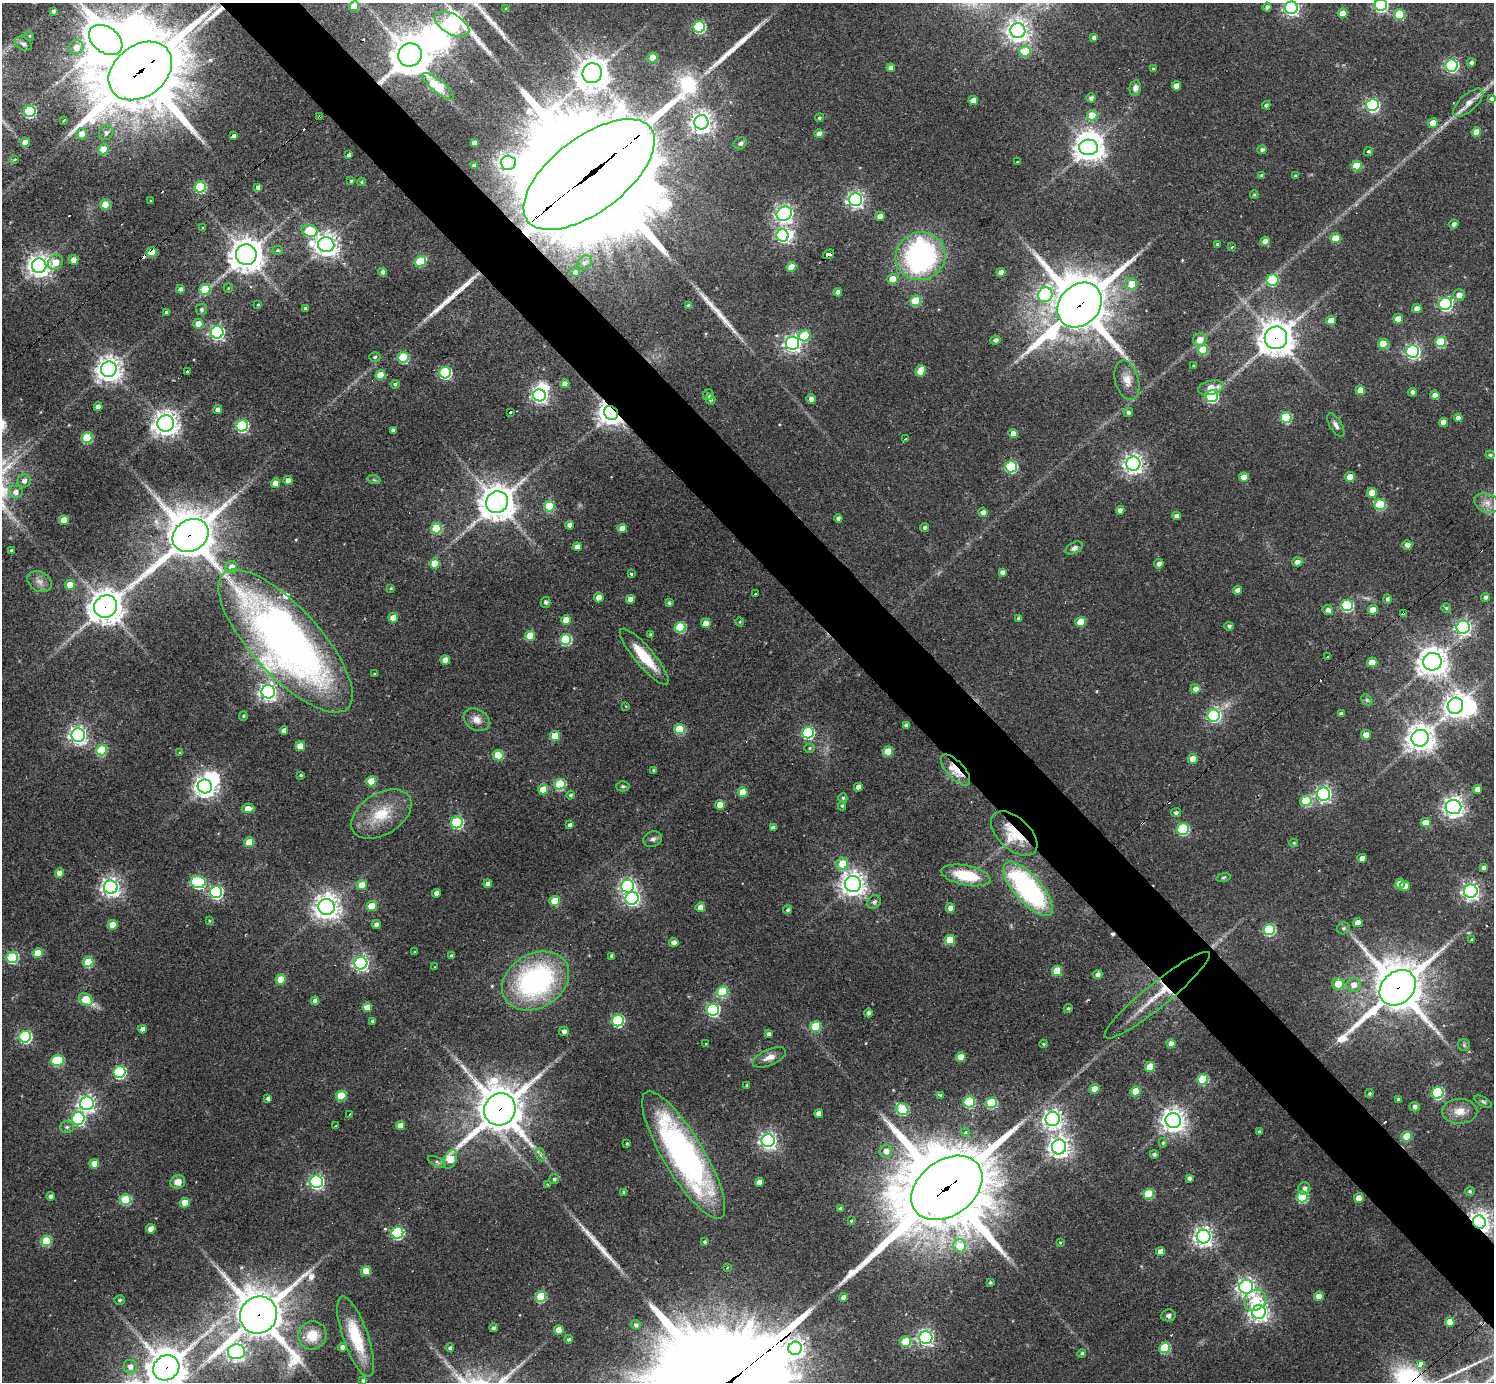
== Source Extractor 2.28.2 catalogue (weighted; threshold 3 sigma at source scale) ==
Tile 6 of 4 x 4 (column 2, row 2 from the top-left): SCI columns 1493-2984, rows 2911-4290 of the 5967 x 5965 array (HDU 1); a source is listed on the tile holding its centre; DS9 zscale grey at full resolution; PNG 1496 x 1384 px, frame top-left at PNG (2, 3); each listed source drawn as its Kron ellipse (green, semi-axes under 4 px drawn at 4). Shown black and unused: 5% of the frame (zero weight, under 2 of 3 exposures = <1% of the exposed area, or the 3 px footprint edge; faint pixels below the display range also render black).
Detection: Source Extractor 2.28.2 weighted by HDU 2 'WHT'; one run over the whole footprint, this tile lists its part. Background 0.0616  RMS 0.008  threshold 0.0358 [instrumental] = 3 sigma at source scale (4.5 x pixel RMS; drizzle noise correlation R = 1.50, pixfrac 1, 0.05/0.05 arcsec/px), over >= 5 px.
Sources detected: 493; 1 too faint to see at this stretch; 10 inside a brighter object's white glare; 13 cosmic-ray / hot-pixel residue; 6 long thin detections or spike segments (spike, bleed or trail) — neither listed nor drawn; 5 inside a brighter listed object's ellipse — not listed separately; the other 458 listed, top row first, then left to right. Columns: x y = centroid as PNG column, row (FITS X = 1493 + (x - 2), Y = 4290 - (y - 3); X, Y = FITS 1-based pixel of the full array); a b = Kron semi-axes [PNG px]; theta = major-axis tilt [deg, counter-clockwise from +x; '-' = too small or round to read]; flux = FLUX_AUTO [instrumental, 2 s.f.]
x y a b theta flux
1381 5 6 6 - 150
354 6 5 5 - 20
1267 7 4 4 - 2.7
1291 8 6 6 - 210
506 9 4 2 - 0.61
53 11 4 4 - 1.8
1342 13 5 4 - 10
1399 15 5 5 - 36
452 24 19 10 -30 190
699 27 6 5 - 83
1018 31 7 7 - 540
29 36 5 4 - 1
1094 37 4 3 - 2.2
106 40 18 12 -37 1600
23 44 9 6 -30 2.4
76 47 7 7 - 8.3
1025 51 5 5 - 23
410 55 12 11 - 2000
652 58 5 5 - 18
1471 63 4 4 - 2.2
1451 65 6 6 - 140
891 68 4 4 - 4.6
1153 69 3 3 - 0.96
140 71 35 25 37 7500
592 73 10 9 - 1200
438 86 19 6 -39 50
1176 86 4 4 - 6.8
1135 88 8 5 80 3.5
1091 98 4 4 - 2.5
1492 99 4 3 - 2.3
973 101 5 4 - 10
1468 103 19 8 43 7.9
1266 105 4 4 - 1.9
1372 105 6 6 - 160
30 111 6 5 - 80
1092 115 5 5 - 20
319 117 3 3 - 2.9
819 118 4 4 - 1.3
64 120 3 3 - 7.8
701 122 7 7 - 520
1433 123 5 5 - 9.5
1476 132 5 4 - 11
106 133 8 7 - 3.1
81 134 5 5 - 7.8
819 134 4 4 - 6.7
233 135 4 3 - 22
25 142 5 4 - 8.9
474 143 4 4 - 3.7
740 143 7 6 - 2.4
1088 147 9 7 -3 860
103 149 5 5 - 19
1262 150 5 4 - 1.9
1368 151 4 4 - 1.4
349 155 4 3 - 2
14 159 3 3 - 1.9
1017 162 3 2 - 0.62
508 163 7 7 - 250
474 165 4 3 - 1.8
1357 166 5 5 - 22
589 175 77 37 37 42000
1262 175 4 3 - 1.1
1295 176 3 3 - 0.79
351 181 3 3 - 0.95
361 182 4 4 - 0.99
200 187 5 5 - 69
258 187 4 4 - 3.2
1254 195 4 3 - 0.99
855 200 6 6 - 270
151 201 3 3 - 3.5
105 205 5 5 - 21
784 214 8 7 - 300
880 216 5 4 - 6.1
1454 224 4 4 - 3.3
203 228 4 3 - 0.85
309 231 8 5 -18 39
783 235 6 6 - 140
1335 238 5 5 - 22
1265 241 4 4 - 6.1
1218 244 4 4 - 2.3
326 245 8 7 - 710
1231 247 3 3 - 1.6
277 250 5 4 - 1.3
152 252 5 5 - 32
828 254 6 4 32 58
246 255 10 10 - 1300
920 256 25 24 - 160
73 260 5 5 - 7.4
420 261 6 5 - 41
55 262 8 7 - 13
584 263 8 6 43 2.8
39 266 7 7 - 620
791 267 5 4 - 14
383 272 4 4 - 2.7
575 272 5 5 - 2.3
1001 272 4 4 - 6.3
892 279 5 5 - 12
1272 280 6 5 - 51
1132 284 6 5 - 16
228 288 5 4 - 0.78
180 289 4 4 - 3.7
205 289 5 5 - 32
838 292 4 4 - 4.4
1045 295 7 7 - 91
1459 295 5 5 - 5.9
916 301 5 5 - 36
1445 304 6 6 - 140
258 305 4 3 - 0.78
1080 305 24 20 47 4600
689 306 4 4 - 2.7
305 308 3 3 - 1.9
201 309 5 5 - 2.2
1417 309 5 4 - 6.9
166 313 4 4 - 2.3
1398 319 5 4 - 11
1331 320 5 4 - 11
198 324 5 5 - 9.4
217 332 6 6 - 200
804 336 6 5 - 32
1276 338 11 11 - 1400
995 340 5 4 - 2.9
1200 340 7 6 - 9.5
1441 342 5 5 - 52
793 343 7 6 - 290
1383 344 5 5 - 28
1203 350 5 5 - 29
1413 351 6 6 - 200
375 357 5 5 - 1.6
403 357 5 5 - 66
1194 366 3 3 - 1.1
109 369 8 7 - 780
187 371 3 3 - 1.4
921 371 6 5 - 17
445 373 6 6 - 99
380 375 5 5 - 21
1127 380 20 11 -74 9.8
395 384 4 4 - 1.7
565 384 4 4 - 5.6
1211 388 13 7 13 9.9
1360 390 5 4 - 9.6
1412 392 4 4 - 2.3
539 395 6 6 - 240
708 395 5 5 - 2.7
1435 395 4 4 - 5.4
1212 396 6 6 - 96
710 399 5 5 - 1.7
811 399 5 4 - 4.3
98 407 4 4 - 6
218 410 4 4 - 5.4
511 412 3 3 - 3
1128 412 4 4 - 2
611 413 7 6 - 850
1286 417 5 5 - 52
1458 418 4 4 - 3.7
1444 422 4 4 - 8.2
166 424 8 8 - 750
1336 425 13 6 -59 3.5
242 426 6 5 - 110
393 430 4 3 - 2.2
1013 433 5 4 - 6.9
87 438 5 5 - 51
905 439 3 3 - 1.1
1490 455 4 4 - 1.6
1133 464 7 7 - 400
1011 467 6 5 - 76
1244 477 5 4 - 11
1350 477 5 4 - 14
288 480 4 4 - 5.5
374 480 6 4 -18 1.2
24 481 7 6 - 3.9
275 483 4 4 - 10
15 492 7 6 - 4.5
1372 493 5 5 - 16
497 502 11 10 - 1700
1487 503 13 9 -22 6.9
1380 504 6 5 - 51
549 506 5 5 - 38
1120 510 4 4 - 4.3
983 512 4 4 - 4.3
1176 516 4 4 - 2.8
838 518 4 4 - 2.2
64 520 5 4 - 12
569 525 4 4 - 4.5
924 527 4 4 - 1.7
436 528 5 5 - 38
622 528 4 4 - 7.1
190 535 19 15 32 3500
1407 545 5 4 - 4.2
577 547 4 4 - 5.2
1074 548 9 5 28 3.1
11 550 3 3 - 1.6
1297 562 5 4 - 4.1
435 564 5 5 - 19
1159 564 5 4 - 3.6
231 567 6 5 - 6.2
1002 572 4 4 - 2.9
631 574 3 3 - 1
39 582 13 9 -30 5.5
70 585 5 5 - 15
391 588 4 3 - 0.98
1238 590 4 4 - 4.9
755 594 3 3 - 0.92
599 597 5 4 - 9.5
1486 597 4 4 - 2.5
630 599 4 4 - 8
1387 599 4 4 - 1.7
545 602 5 5 - 2.1
669 603 4 3 - 1.7
1347 605 6 5 - 84
106 606 12 11 - 1300
1446 608 5 5 - 1.3
1328 610 5 5 - 3.4
1373 610 5 5 - 10
1403 613 3 3 - 1.8
393 618 5 4 - 14
1019 618 4 3 - 2.1
566 620 5 5 - 15
740 622 4 3 - 0.66
1081 622 5 5 - 23
706 623 5 4 - 9.5
1229 626 5 4 - 1.9
680 627 5 5 - 51
1463 627 6 6 - 220
650 634 3 3 - 1.1
530 636 5 5 - 25
566 640 5 5 - 60
285 641 92 34 -47 530
644 657 36 9 -50 28
1327 657 4 3 - 5.6
445 660 4 4 - 7.8
1372 662 5 4 - 13
1432 662 9 9 - 1100
375 674 4 3 - 0.93
1195 689 5 4 - 5.5
268 692 6 6 - 340
1367 700 6 4 -45 1.4
626 706 4 3 - 0.56
1455 706 8 7 - 640
1341 713 4 3 - 1.8
1214 715 6 6 - 140
243 716 5 4 - 0.92
477 720 14 10 -31 7
906 725 4 4 - 3.2
679 729 5 5 - 42
284 730 4 4 - 4.8
808 733 6 5 - 100
78 735 7 6 - 340
1366 735 5 4 - 7.3
555 736 5 5 - 21
1420 738 8 8 - 950
300 746 5 4 - 14
809 748 5 4 - 1.1
101 750 5 5 - 44
888 752 5 5 - 26
180 753 4 3 - 0.77
498 755 5 5 - 32
1193 759 5 5 - 10
654 770 4 3 - 2
955 770 19 8 -47 20
301 775 4 3 - 1.2
371 781 5 5 - 22
560 784 5 5 - 54
205 786 7 7 - 530
623 786 6 5 - 1.5
858 787 4 4 - 4.7
543 789 5 5 - 18
1477 789 4 4 - 5.3
743 792 5 5 - 17
1323 794 6 6 - 230
570 795 4 4 - 1.6
843 798 4 4 - 1.3
1306 801 5 5 - 43
720 805 5 5 - 15
842 806 4 4 - 1.1
1453 807 8 7 - 470
248 809 6 4 5 11
1176 813 5 4 - 1.9
381 814 33 20 32 30
457 822 6 6 - 96
1426 822 5 4 - 11
570 825 4 4 - 2.7
773 828 4 4 - 3.6
1183 829 6 6 - 74
1014 834 28 16 -42 39
653 839 9 7 19 3
249 842 5 5 - 18
1294 843 4 4 - 1
1362 858 4 4 - 5.6
842 864 6 6 - 19
1483 868 4 4 - 2.5
60 873 4 4 - 7.4
966 875 25 10 -12 36
1223 877 7 3 10 1.1
198 882 7 6 - 110
488 884 4 4 - 4.7
853 884 8 8 - 680
1400 884 5 4 - 12
362 885 5 5 - 14
628 886 6 6 - 240
1405 886 5 5 - 11
111 887 7 6 - 390
1028 889 34 13 -49 160
1471 891 6 6 - 310
216 892 6 6 - 140
436 893 4 4 - 5
632 898 6 6 - 200
554 901 5 5 - 19
874 902 7 6 - 2.9
372 906 5 5 - 23
327 907 8 8 - 730
700 907 5 4 - 10
950 908 5 4 - 5.8
788 910 4 4 - 1.8
209 921 4 3 - 0.79
1358 923 5 4 - 8.5
376 924 4 4 - 3.6
113 925 5 5 - 14
1343 928 6 6 - 1.7
1269 930 6 5 - 73
1472 939 3 3 - 11
950 940 5 5 - 27
674 943 5 4 - 3.7
415 952 3 3 - 0.8
38 953 5 4 - 21
451 956 4 3 - 1.8
612 956 4 4 - 2.8
12 957 6 5 - 73
88 962 5 5 - 34
361 963 6 6 - 210
435 967 4 3 - 0.58
1057 971 5 5 - 27
1098 975 4 4 - 4.2
281 979 5 5 - 20
536 981 35 27 31 160
1338 984 6 6 - 11
1354 985 7 6 - 6.4
1398 988 20 15 44 3900
722 992 5 5 - 47
1157 995 67 12 39 28
86 999 7 5 -37 27
315 1001 4 4 - 4
367 1007 5 4 - 11
1068 1008 4 4 - 1.1
713 1010 6 6 - 130
868 1013 4 4 - 2.5
372 1021 4 4 - 1.8
618 1021 6 5 - 100
816 1026 5 5 - 42
142 1029 4 4 - 4.5
564 1031 5 4 - 3.6
768 1034 4 4 - 2.7
25 1037 6 5 - 110
706 1044 3 3 - 0.78
1043 1044 4 3 - 1
1171 1044 4 4 - 5.9
1464 1045 6 6 - 1.5
769 1057 18 8 23 7
961 1057 5 5 - 13
57 1060 7 5 -4 47
1150 1067 5 5 - 22
120 1072 6 6 - 110
1203 1079 5 5 - 50
747 1085 3 3 - 1
1094 1089 5 4 - 12
1136 1091 5 5 - 24
1370 1093 4 4 - 1.4
1438 1093 6 6 - 81
940 1095 3 3 - 9.3
341 1096 5 5 - 28
268 1098 4 4 - 2.6
1399 1099 4 3 - 2.3
969 1102 5 5 - 62
1483 1102 10 4 -30 1.7
87 1103 7 6 - 280
991 1103 5 5 - 57
1415 1107 5 4 - 3.2
500 1109 16 15 - 3100
902 1109 6 5 - 55
1460 1111 18 12 -2 10
819 1113 4 4 - 5.8
350 1114 3 3 - 2.1
78 1119 6 6 - 120
1053 1119 7 7 - 410
1173 1120 7 7 - 740
335 1126 3 3 - 2.7
400 1126 4 4 - 8.2
67 1127 7 5 0 1.9
965 1132 5 4 - 1.7
1259 1132 4 3 - 1.5
1407 1136 5 5 - 22
768 1141 6 6 - 310
1163 1143 5 4 - 1.2
627 1144 3 3 - 1.1
1059 1147 7 7 - 550
886 1151 6 6 - 6
1154 1154 4 4 - 1.7
541 1155 7 4 -71 1.7
684 1155 73 20 -59 260
450 1159 10 6 67 22
437 1162 10 4 -27 1.9
94 1164 5 4 - 13
1189 1178 4 3 - 2.5
554 1179 5 5 - 1.6
178 1182 7 6 - 7.2
316 1182 6 6 - 190
759 1182 4 4 - 6.5
547 1184 3 3 - 1.5
947 1188 39 27 36 11000
1304 1189 6 6 - 3.2
1470 1191 5 4 - 1.6
624 1192 4 3 - 1.6
1149 1194 5 5 - 42
51 1196 4 4 - 2.8
1302 1197 5 5 - 61
1359 1198 5 4 - 8.8
125 1200 5 5 - 50
185 1203 5 5 - 17
840 1209 4 4 - 2.2
851 1221 3 3 - 0.89
1479 1222 7 6 - 610
151 1229 5 4 - 8.5
397 1233 6 5 - 90
1204 1237 7 7 - 410
46 1241 5 5 - 37
705 1242 3 3 - 1.2
1060 1242 4 4 - 0.87
960 1246 7 6 - 19
1160 1252 4 4 - 7.2
727 1267 3 2 - 1.3
366 1271 5 4 - 20
990 1282 3 3 - 1.1
1246 1287 7 7 - 340
1319 1296 5 4 - 8.9
541 1297 5 5 - 46
843 1298 4 4 - 4.4
119 1300 5 4 - 1.6
1255 1300 12 10 36 18
1259 1312 7 7 - 410
258 1315 19 18 - 3700
1168 1315 7 6 - 2.2
1450 1322 5 5 - 9.6
636 1325 5 4 - 2
493 1328 4 4 - 2
559 1330 5 4 - 15
312 1335 14 14 - 19
356 1337 42 12 -71 36
926 1338 6 6 - 240
569 1339 4 4 - 1.9
906 1342 5 5 - 35
343 1347 4 4 - 4.6
450 1348 4 3 - 1.9
795 1348 7 6 - 400
1165 1348 5 5 - 51
236 1352 8 7 - 340
1082 1353 4 4 - 1.5
1420 1365 3 3 - 150
130 1366 7 7 - 5.4
166 1368 14 12 37 2200
363 1381 4 3 - 1.8
Overlapping masked pixels (flux is a lower limit): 21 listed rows (the first 20) at x y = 410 55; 140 71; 319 117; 589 175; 152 252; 828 254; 1080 305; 1276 338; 611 413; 190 535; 106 606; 1403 613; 955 770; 1014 834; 1398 988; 1157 995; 500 1109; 947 1188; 1479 1222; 258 1315
Isophote crosses this tile's border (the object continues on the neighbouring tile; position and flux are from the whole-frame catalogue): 4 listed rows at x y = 1381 5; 1291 8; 1492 99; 166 1368